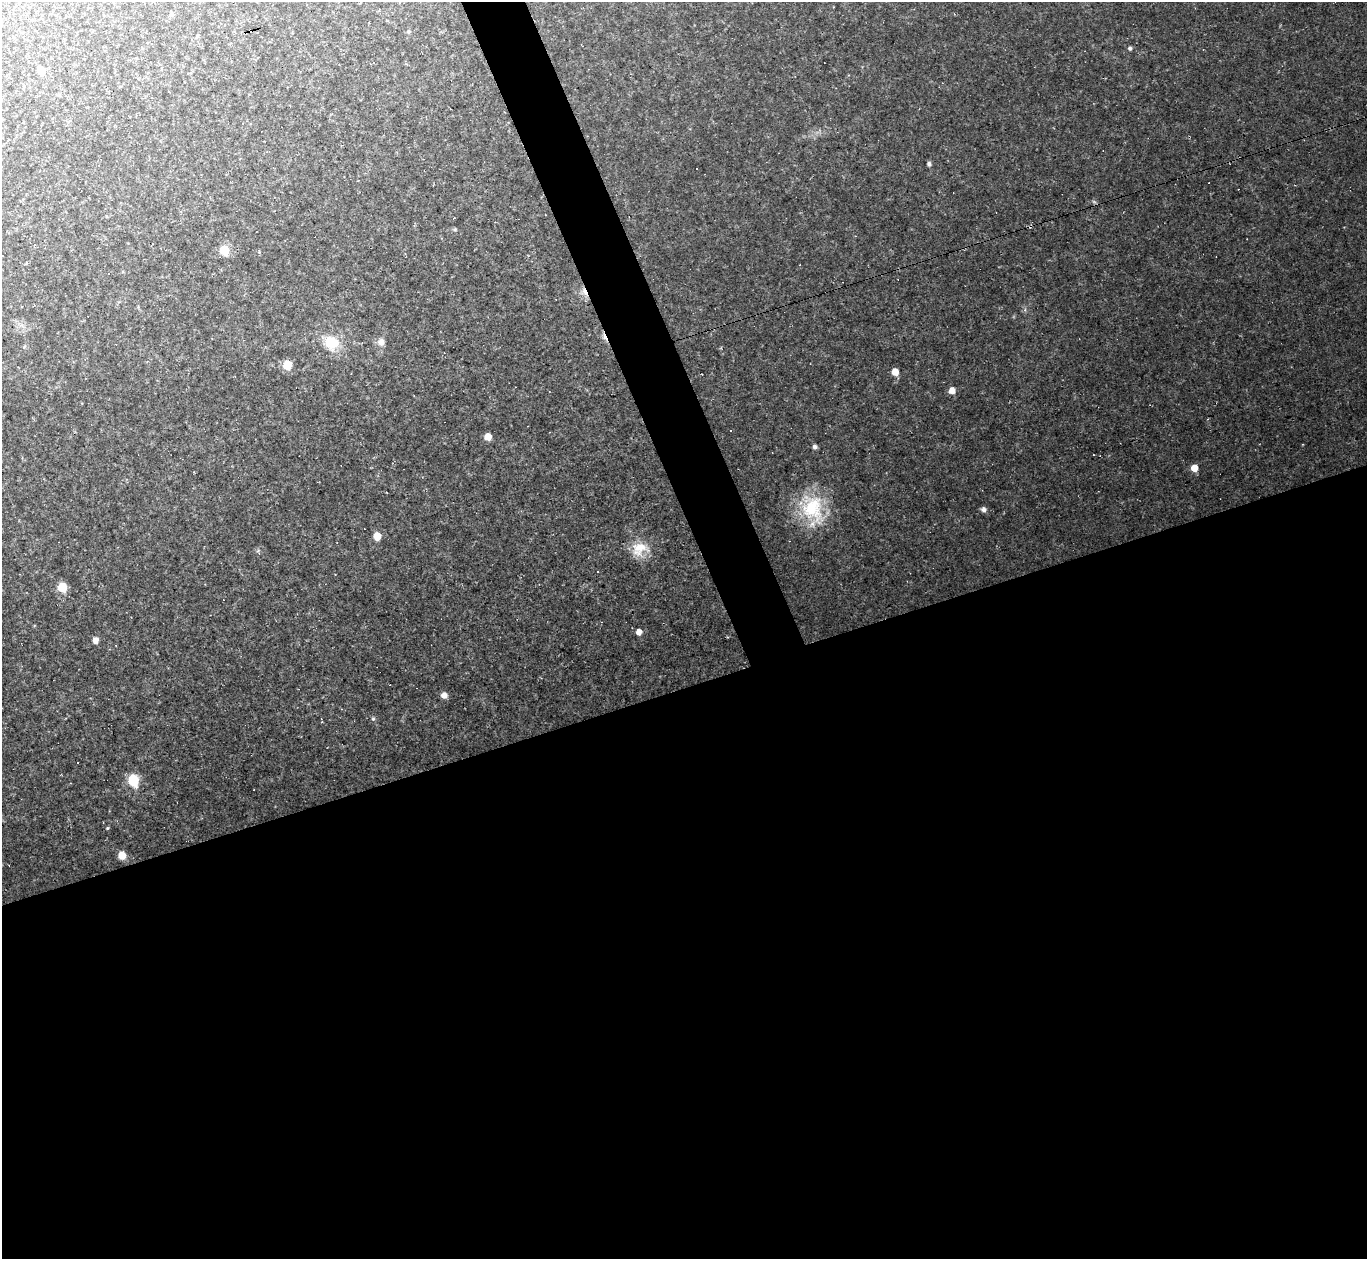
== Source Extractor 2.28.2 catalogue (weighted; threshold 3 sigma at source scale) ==
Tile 15 of 4 x 4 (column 3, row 4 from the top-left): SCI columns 2733-4097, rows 275-1531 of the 5463 x 5448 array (HDU 1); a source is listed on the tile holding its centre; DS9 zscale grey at full resolution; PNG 1369 x 1261 px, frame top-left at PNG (2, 2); no overlay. Shown black and unused: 48% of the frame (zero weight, under 2 of 3 exposures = <1% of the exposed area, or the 3 px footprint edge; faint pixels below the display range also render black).
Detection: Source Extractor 2.28.2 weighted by HDU 2 'WHT'; one run over the whole footprint, this tile lists its part. Background 0.0745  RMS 0.0088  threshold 0.0394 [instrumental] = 3 sigma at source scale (4.5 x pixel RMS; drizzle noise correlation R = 1.50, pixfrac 1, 0.05/0.05 arcsec/px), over >= 5 px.
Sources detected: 54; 1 too faint to see at this stretch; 21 cosmic-ray / hot-pixel residue — not listed; the other 32 listed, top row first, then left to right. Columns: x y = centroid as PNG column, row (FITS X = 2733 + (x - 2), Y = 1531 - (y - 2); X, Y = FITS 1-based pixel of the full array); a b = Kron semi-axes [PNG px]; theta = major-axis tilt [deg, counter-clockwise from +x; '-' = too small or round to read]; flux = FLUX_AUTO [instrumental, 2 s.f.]
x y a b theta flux
172 15 6 5 - 1.9
408 31 6 5 - 1.4
1130 48 5 5 - 1.7
41 70 6 6 - 8.9
929 164 5 5 - 2.2
454 218 3 3 - 2.2
455 229 5 5 - 1.1
224 250 7 7 - 22
584 292 13 7 -64 6.5
21 306 3 2 - 0.95
381 342 9 9 - 5.4
331 343 19 17 -43 24
287 365 7 7 - 19
895 372 6 6 - 9.5
952 390 6 6 - 6.8
488 437 6 5 - 9.2
815 447 5 5 - 2.7
1194 468 5 5 - 12
812 509 45 28 -75 56
984 509 5 5 - 3.7
377 536 6 6 - 12
640 549 25 19 14 20
258 552 11 3 -66 1.5
62 587 7 7 - 19
639 632 5 5 - 6.3
95 640 6 6 - 5.6
444 695 7 7 - 4.8
373 719 6 5 - 1.5
77 762 3 3 - 2.3
133 780 8 6 -75 44
107 828 5 4 - 0.89
122 855 7 6 - 12
Overlapping masked pixels (flux is a lower limit): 1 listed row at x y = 584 292